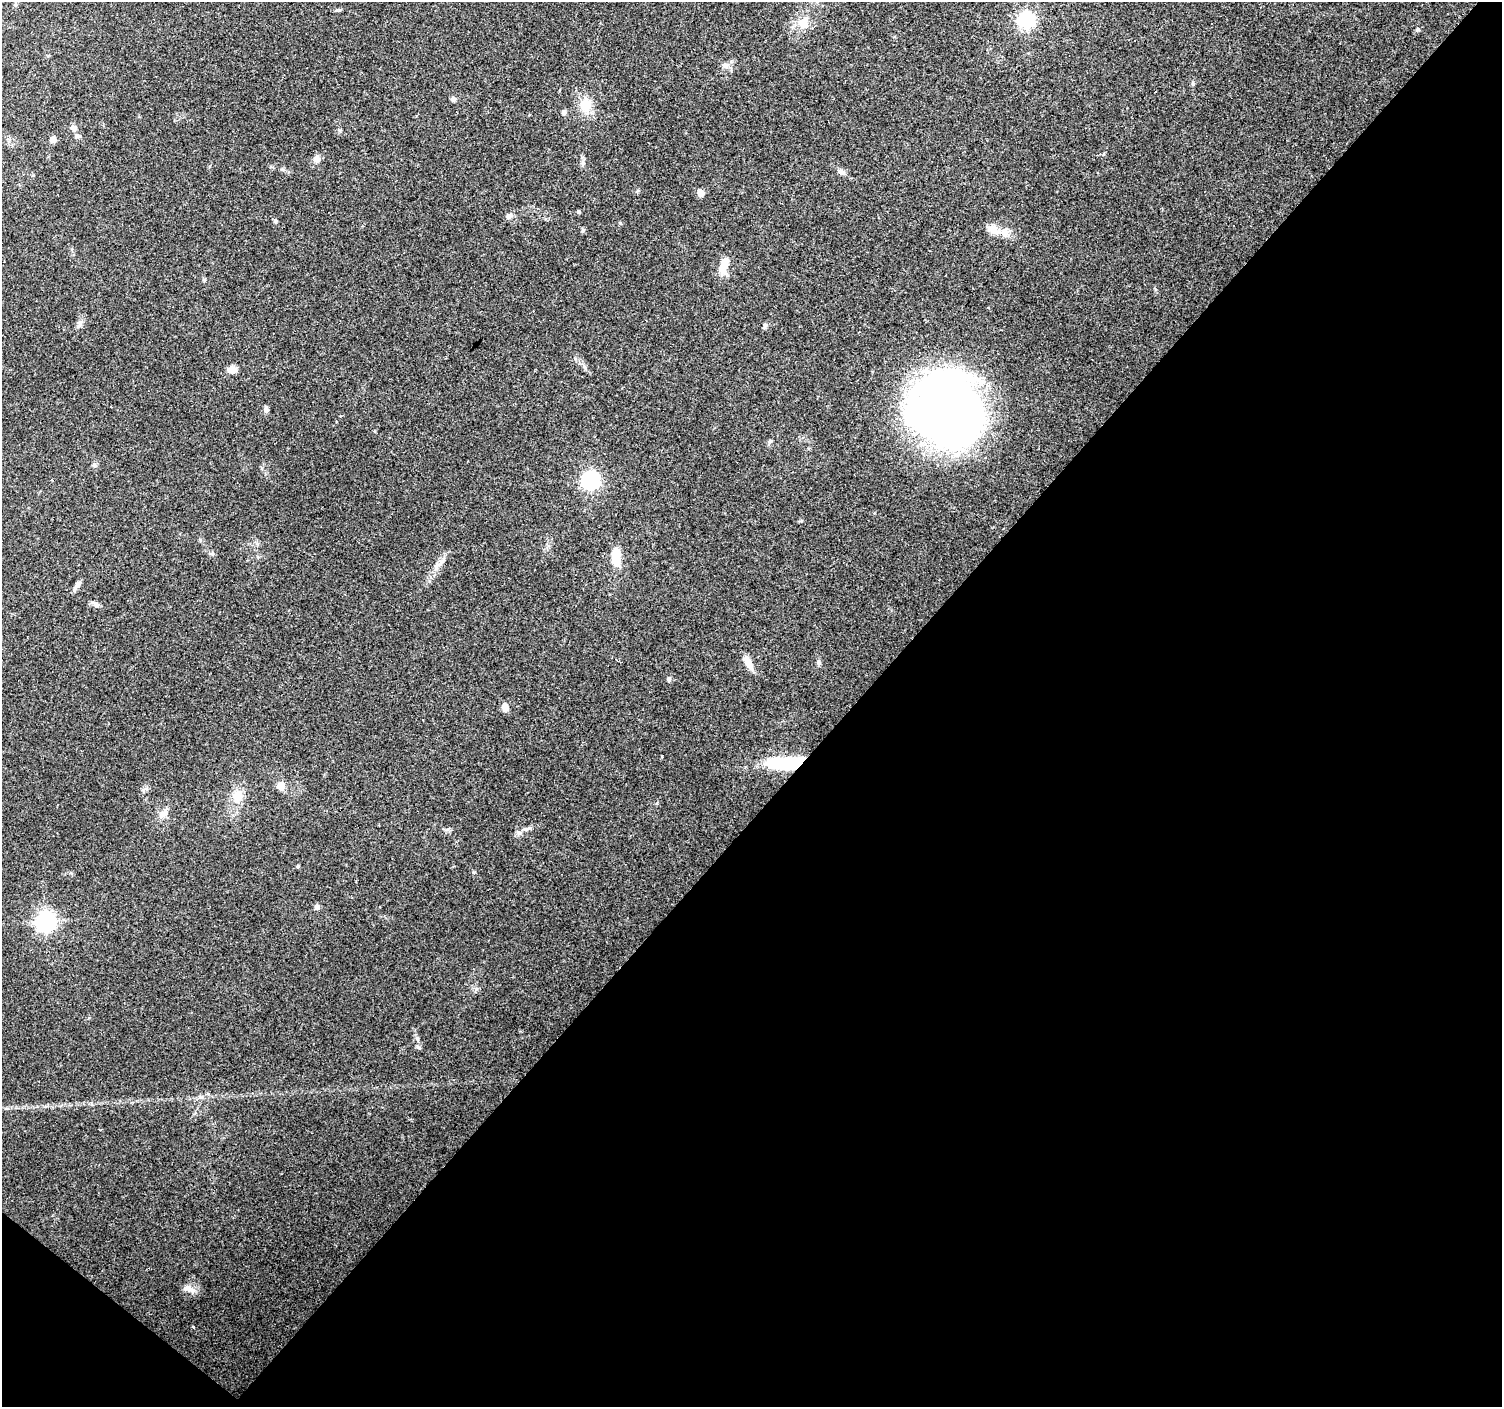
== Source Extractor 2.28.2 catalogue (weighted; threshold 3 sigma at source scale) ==
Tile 15 of 4 x 4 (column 3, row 4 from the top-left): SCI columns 2999-4498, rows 168-1572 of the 6000 x 6021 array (HDU 1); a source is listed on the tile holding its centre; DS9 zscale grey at full resolution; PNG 1504 x 1409 px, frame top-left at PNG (2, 2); no overlay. Shown black and unused: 44% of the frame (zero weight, under 3 of 4 exposures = <1% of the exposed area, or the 3 px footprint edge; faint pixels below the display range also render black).
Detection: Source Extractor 2.28.2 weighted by HDU 2 'WHT'; one run over the whole footprint, this tile lists its part. Background 0.0861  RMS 0.0052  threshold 0.0234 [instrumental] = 3 sigma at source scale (4.5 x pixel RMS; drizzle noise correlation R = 1.50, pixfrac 1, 0.0396/0.0396 arcsec/px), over >= 5 px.
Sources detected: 56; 1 inside a brighter object's white glare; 5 cosmic-ray / hot-pixel residue — not listed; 1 inside a brighter listed object's ellipse — not listed separately; the other 49 listed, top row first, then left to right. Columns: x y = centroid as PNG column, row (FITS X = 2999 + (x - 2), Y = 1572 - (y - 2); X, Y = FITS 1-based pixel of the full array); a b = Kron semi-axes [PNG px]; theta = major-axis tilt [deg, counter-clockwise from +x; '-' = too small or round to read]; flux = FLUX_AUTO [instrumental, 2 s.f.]
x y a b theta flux
15 4 6 5 - 0.84
1026 20 7 7 - 160
805 26 18 11 -15 5.9
1417 30 6 4 19 0.68
1135 41 3 2 - 0.45
725 65 9 7 -6 2.2
1193 84 6 5 - 0.78
453 99 5 5 - 1.8
586 105 18 15 55 8.6
564 112 7 5 78 1.2
74 128 7 6 - 2.3
77 136 7 6 - 1.2
53 139 5 5 - 5.3
316 159 9 8 - 2.3
841 172 11 7 -26 2.1
701 193 5 5 - 6.5
579 212 6 4 -15 0.72
509 216 8 7 - 2
275 221 5 5 - 0.99
620 223 5 4 - 0.56
583 230 5 5 - 0.93
1004 233 12 12 - 4.8
724 264 21 9 73 8.6
204 280 5 4 - 0.61
80 323 8 6 64 1.8
765 326 9 5 76 1
232 370 9 6 3 5
266 409 7 5 86 1.8
946 409 60 55 -73 470
770 441 7 4 19 0.78
94 465 6 6 - 1.1
590 480 7 7 - 150
616 556 20 8 -88 12
77 585 16 5 52 2.2
96 604 14 5 -29 1.6
748 662 22 7 -61 4.5
669 679 6 5 - 0.98
505 707 9 7 -82 3.7
662 756 4 2 - 0.52
790 764 33 17 14 23
280 786 9 8 - 4.1
238 796 17 14 73 8.1
163 814 15 8 32 3.5
528 828 18 3 15 1.9
298 866 4 4 - 0.63
317 907 5 5 - 2.1
45 921 8 7 - 210
419 1048 7 4 -45 0.77
187 1288 16 8 -5 3.6
Overlapping masked pixels (flux is a lower limit): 1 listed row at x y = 790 764
Unlisted compact peaks at least as high as the median listed source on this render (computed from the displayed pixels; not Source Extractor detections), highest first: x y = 474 872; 448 829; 819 663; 583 163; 337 10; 340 130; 143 790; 212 554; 575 358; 200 540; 584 366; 71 873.